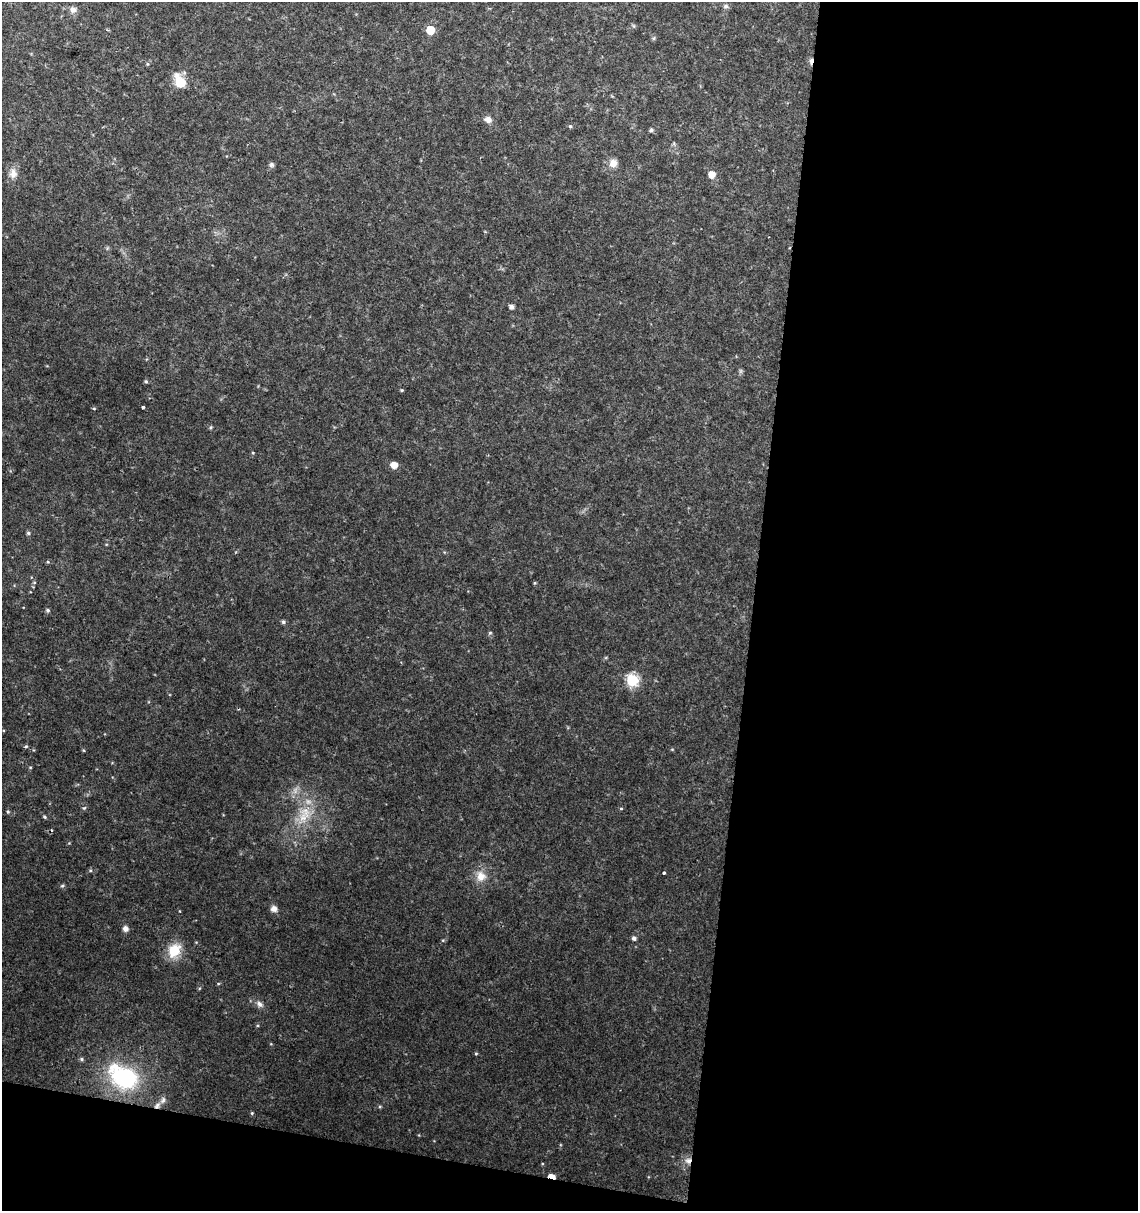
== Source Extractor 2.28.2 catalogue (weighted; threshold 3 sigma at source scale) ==
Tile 16 of 4 x 4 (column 4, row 4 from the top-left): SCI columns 3636-4771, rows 10-1218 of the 5057 x 4845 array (HDU 1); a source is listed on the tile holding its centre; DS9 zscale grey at full resolution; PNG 1140 x 1213 px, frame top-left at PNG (2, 2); no overlay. Shown black and unused: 37% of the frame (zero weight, under 2 of 3 exposures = <1% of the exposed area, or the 3 px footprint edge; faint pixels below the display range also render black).
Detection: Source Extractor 2.28.2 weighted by HDU 2 'WHT'; one run over the whole footprint, this tile lists its part. Background 0.0279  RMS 0.005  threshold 0.0225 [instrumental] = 3 sigma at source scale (4.5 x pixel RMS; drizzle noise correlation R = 1.50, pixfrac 1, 0.0396/0.0396 arcsec/px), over >= 5 px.
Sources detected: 55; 2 too faint to see at this stretch — not listed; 2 inside a brighter listed object's ellipse — not listed separately; the other 51 listed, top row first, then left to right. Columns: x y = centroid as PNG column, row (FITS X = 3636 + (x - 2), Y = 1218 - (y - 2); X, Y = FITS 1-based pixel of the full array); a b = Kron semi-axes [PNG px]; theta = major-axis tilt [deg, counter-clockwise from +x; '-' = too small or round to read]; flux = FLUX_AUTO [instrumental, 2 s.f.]
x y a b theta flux
726 6 7 5 0 1.2
73 10 9 9 - 2.4
430 30 6 5 - 14
654 38 6 4 71 0.67
811 61 8 4 80 1.8
147 64 5 4 - 0.58
180 82 11 9 -43 10
488 120 9 7 -25 2.7
570 126 5 4 - 0.77
651 130 5 4 - 0.88
613 163 10 9 - 3.9
271 165 7 6 - 1.2
13 173 14 11 -82 4
712 174 6 6 - 4.7
512 307 4 4 - 2.2
146 381 5 4 - 0.75
402 390 4 4 - 0.53
143 407 3 3 - 1.5
94 408 4 4 - 0.57
211 427 5 4 - 0.66
394 465 5 5 - 5.6
28 533 5 4 - 0.82
48 562 5 4 - 0.54
535 583 5 3 - 0.48
48 610 5 5 - 0.85
283 622 5 5 - 1
490 633 5 3 - 0.53
632 680 6 6 - 53
26 746 5 4 - 0.67
30 767 5 3 - 0.42
84 808 6 4 40 0.67
621 809 5 3 - 0.54
8 812 6 4 -90 0.75
306 812 20 13 -53 10
44 817 6 4 -42 0.74
664 873 3 3 - 1.5
481 876 14 13 - 6.1
62 885 6 4 19 0.7
274 909 7 7 - 2.5
179 911 4 3 - 0.34
125 929 7 6 - 2.1
634 938 5 5 - 1.5
174 950 17 13 57 12
259 1004 9 7 -41 2.2
476 1054 5 3 - 0.49
82 1059 6 4 -28 0.86
123 1077 35 24 -30 54
157 1105 10 7 46 2.2
252 1113 5 4 - 0.6
688 1161 9 8 - 3
552 1176 8 4 -17 6.5
Overlapping masked pixels (flux is a lower limit): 4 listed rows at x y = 811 61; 157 1105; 688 1161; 552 1176